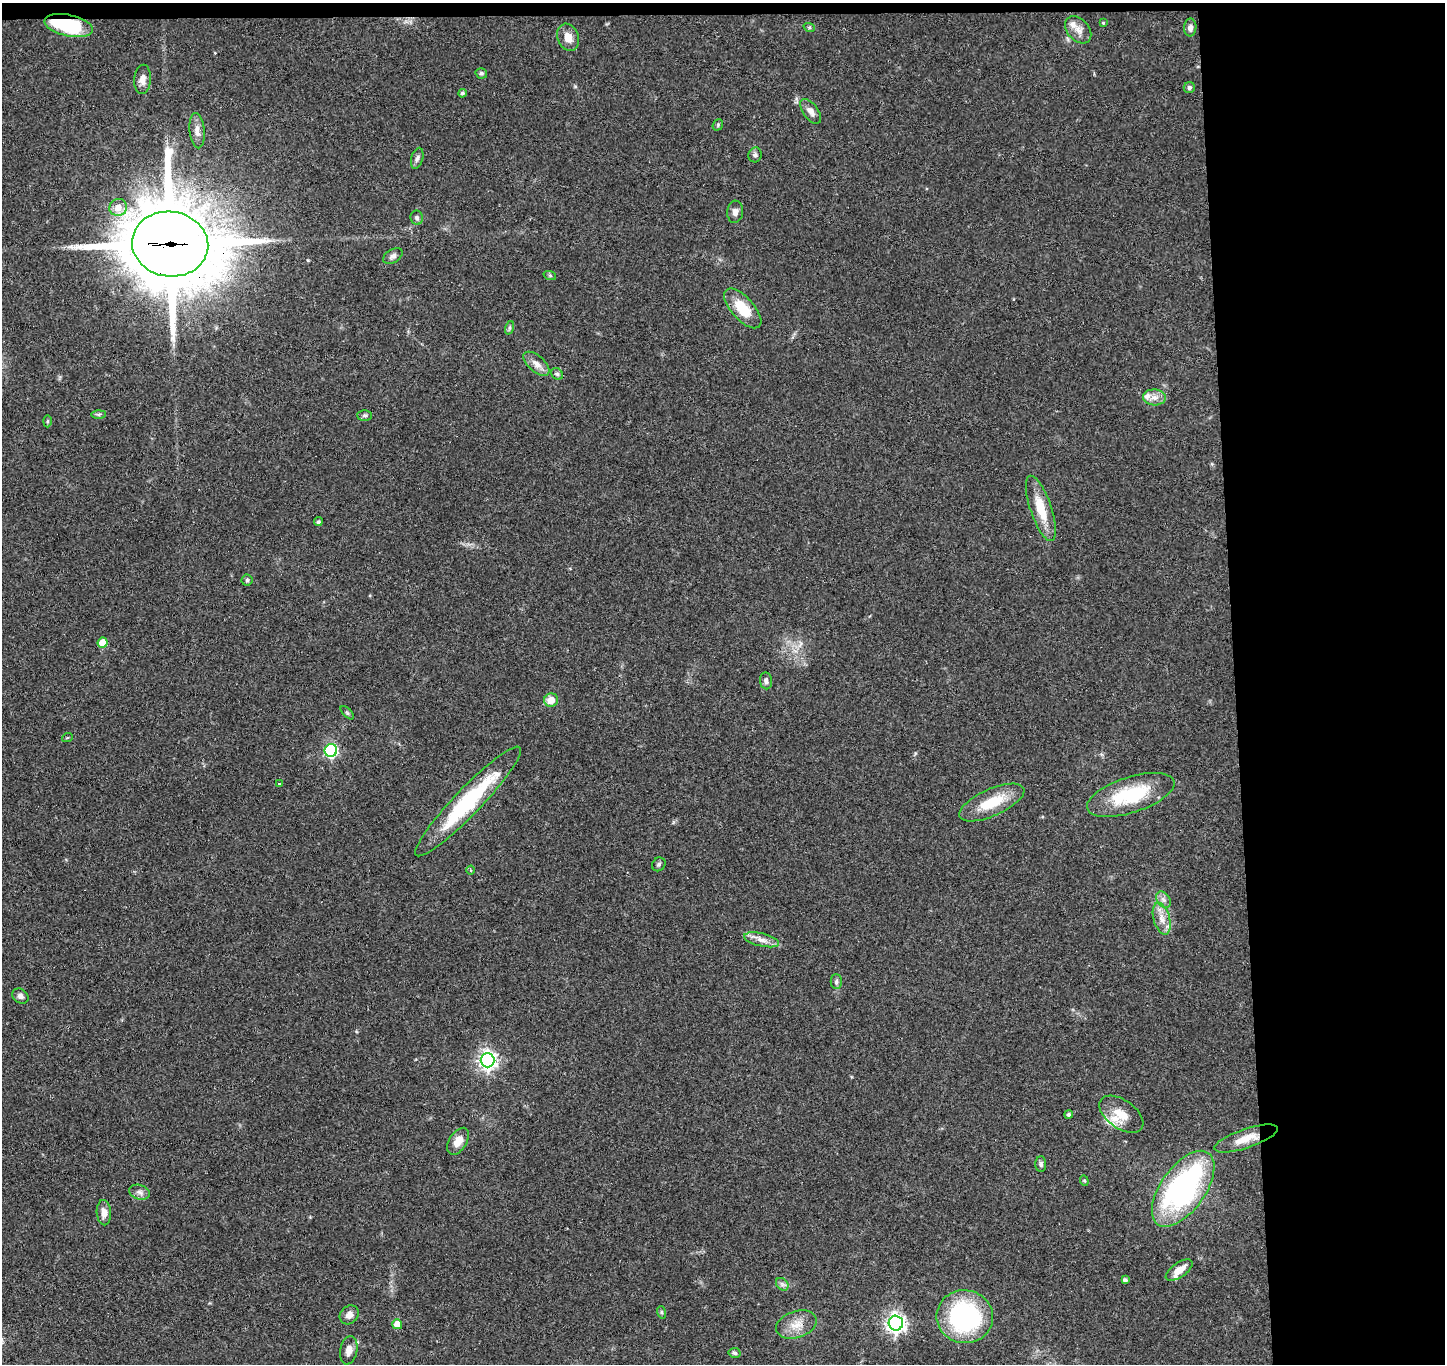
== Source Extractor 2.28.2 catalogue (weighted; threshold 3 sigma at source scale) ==
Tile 3 of 3 x 3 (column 3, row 1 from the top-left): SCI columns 2944-4386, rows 2876-4237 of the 4442 x 4368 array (HDU 1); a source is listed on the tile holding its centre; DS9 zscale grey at full resolution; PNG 1447 x 1366 px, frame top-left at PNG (2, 3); each listed source drawn as its Kron ellipse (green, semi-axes under 4 px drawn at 4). Shown black and unused: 15% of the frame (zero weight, under 3 of 4 exposures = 6% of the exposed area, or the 3 px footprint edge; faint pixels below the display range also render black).
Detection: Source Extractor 2.28.2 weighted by HDU 2 'WHT'; one run over the whole footprint, this tile lists its part. Background 0.0792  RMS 0.0058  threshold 0.0261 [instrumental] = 3 sigma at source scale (4.5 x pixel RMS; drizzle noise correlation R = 1.50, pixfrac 1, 0.05/0.05 arcsec/px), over >= 5 px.
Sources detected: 74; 4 inside a brighter listed object's ellipse — not listed separately; the other 70 listed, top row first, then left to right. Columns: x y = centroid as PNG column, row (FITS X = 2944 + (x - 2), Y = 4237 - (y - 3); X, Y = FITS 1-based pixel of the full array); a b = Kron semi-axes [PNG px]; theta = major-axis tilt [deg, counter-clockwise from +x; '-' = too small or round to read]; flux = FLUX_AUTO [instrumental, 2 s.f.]
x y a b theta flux
1103 23 3 2 - 0.52
69 25 25 10 -12 38
809 27 6 3 -18 0.68
1190 27 9 6 89 2.8
1078 30 15 10 -47 4.9
568 37 14 10 -69 6
481 73 6 5 - 1.1
142 79 14 8 86 4.3
1189 88 5 5 - 1.3
463 93 4 4 - 1.2
811 111 14 7 -54 3.6
718 125 6 5 - 0.86
197 131 18 7 -84 4
755 155 7 6 - 1.7
417 158 11 6 74 1.9
118 207 9 8 - 5.8
735 212 11 8 86 3
417 218 7 6 - 1.6
170 244 38 32 -8 7000
393 256 11 6 31 2.1
550 276 6 4 -20 0.85
743 308 25 11 -48 16
509 328 7 4 72 0.96
536 364 16 8 -41 4.5
557 374 6 5 - 1.2
1154 397 11 8 -2 4.1
99 414 7 4 0 0.91
364 415 7 5 0 1.2
47 421 6 4 89 0.76
1041 508 34 10 -71 16
318 522 4 4 - 1.1
247 580 5 5 - 0.93
103 643 5 5 - 9.2
766 681 8 6 -84 1.9
551 700 7 6 - 6.8
347 713 8 3 -45 0.79
67 738 5 3 - 0.56
331 751 6 6 - 92
279 783 3 2 - 0.73
1131 795 45 18 18 37
468 801 75 13 46 57
992 802 35 13 24 20
659 864 7 6 - 1.2
470 870 4 3 - 0.72
1163 900 9 6 -55 2.3
1162 919 16 8 -74 5.8
762 940 18 6 -13 4.4
836 982 7 5 -89 1.5
20 996 9 7 -32 1.9
488 1060 7 7 - 250
1069 1114 4 4 - 1.3
1121 1114 25 14 -35 11
1246 1138 33 9 19 9.9
458 1141 15 8 58 6.9
1041 1164 8 5 -90 1.3
1084 1181 5 4 - 0.75
1183 1189 44 22 54 130
139 1192 10 7 -16 2.6
104 1213 13 7 -87 4.1
1179 1270 15 7 35 6.3
1125 1280 4 4 - 1.8
782 1284 7 5 -45 1.6
661 1312 6 4 -71 0.75
349 1315 10 8 45 3.5
965 1317 28 26 -6 83
896 1323 7 7 - 290
397 1324 5 5 - 7.6
796 1324 21 13 19 8.6
349 1350 14 8 79 4.5
734 1353 6 5 - 1.2
Overlapping masked pixels (flux is a lower limit): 4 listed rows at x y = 69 25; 170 244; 468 801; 1246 1138